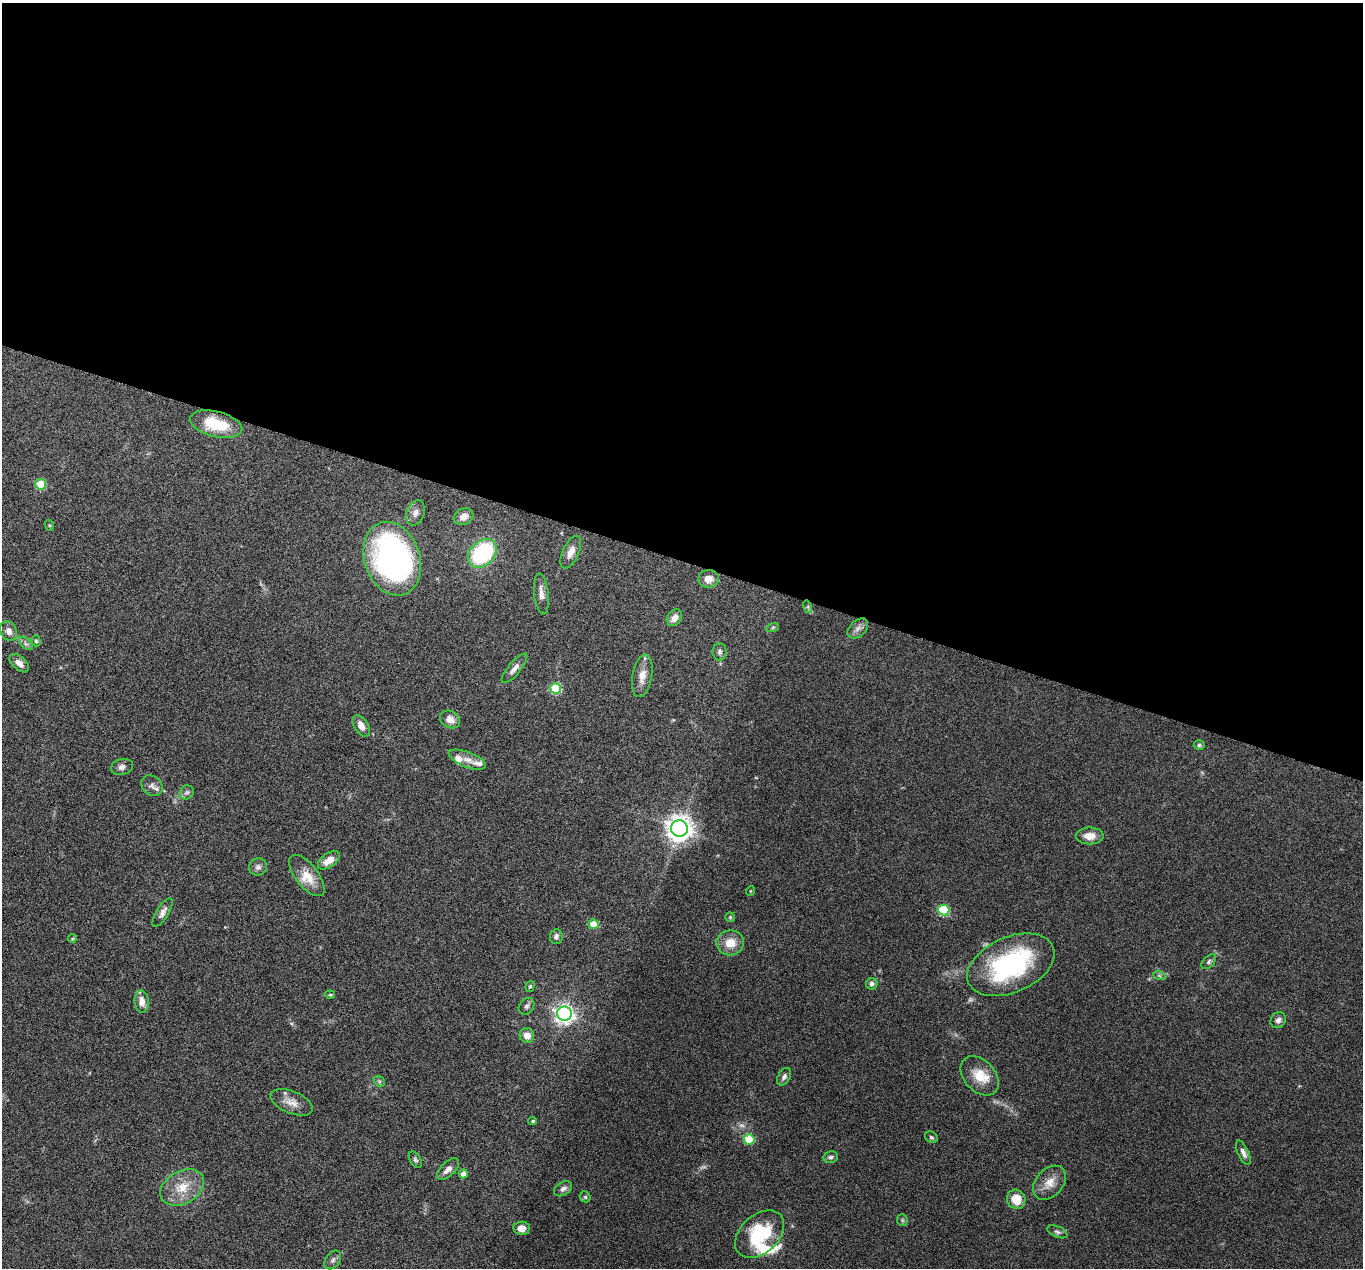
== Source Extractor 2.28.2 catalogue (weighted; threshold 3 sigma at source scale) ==
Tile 3 of 4 x 4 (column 3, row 1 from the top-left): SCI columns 2725-4085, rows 3932-5197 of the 5447 x 5464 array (HDU 1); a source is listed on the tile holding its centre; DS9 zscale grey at full resolution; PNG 1365 x 1270 px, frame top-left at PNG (2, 3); each listed source drawn as its Kron ellipse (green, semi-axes under 4 px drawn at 4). Shown black and unused: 44% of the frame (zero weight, under 4 of 8 exposures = <1% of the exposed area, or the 3 px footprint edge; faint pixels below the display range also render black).
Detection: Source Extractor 2.28.2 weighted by HDU 2 'WHT'; one run over the whole footprint, this tile lists its part. Background 0.06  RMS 0.0038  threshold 0.0155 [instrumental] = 3 sigma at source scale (4.09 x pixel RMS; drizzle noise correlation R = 1.36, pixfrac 0.8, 0.05/0.05 arcsec/px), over >= 5 px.
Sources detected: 83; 2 too faint to see at this stretch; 1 inside a brighter object's white glare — neither listed nor drawn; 5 inside a brighter listed object's ellipse — not listed separately; the other 75 listed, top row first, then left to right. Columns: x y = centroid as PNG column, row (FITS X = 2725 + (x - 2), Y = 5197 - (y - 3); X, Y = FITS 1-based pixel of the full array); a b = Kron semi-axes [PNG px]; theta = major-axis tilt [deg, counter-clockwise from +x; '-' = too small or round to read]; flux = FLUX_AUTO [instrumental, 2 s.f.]
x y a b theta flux
216 424 27 12 -14 13
41 484 5 5 - 14
415 513 13 9 69 2
463 517 10 8 27 2.2
49 525 5 3 - 0.39
571 552 17 8 66 3
482 553 16 12 44 34
392 559 38 27 -72 110
708 579 10 9 - 3.1
541 594 21 7 -84 2.7
808 607 6 4 -73 0.51
674 618 9 6 51 2.7
773 627 6 4 19 0.52
858 628 12 8 43 1.9
9 631 10 8 -62 2.1
36 641 5 4 - 0.53
26 643 8 5 -45 0.92
720 652 8 7 - 0.94
19 663 12 6 -43 2.4
514 668 18 6 50 1.9
642 676 21 10 80 3.9
555 688 5 5 - 19
450 719 10 8 -29 2.5
361 726 12 7 -58 2.5
1199 745 5 4 - 0.58
467 760 20 7 -21 2.8
122 767 11 8 15 1.5
152 786 11 9 -40 1.7
187 792 7 6 - 0.91
679 829 8 8 - 350
1090 836 14 8 1 3.5
329 860 12 7 36 3.7
258 867 9 8 - 1.3
307 875 25 11 -51 6
750 891 5 3 - 0.26
944 910 6 5 - 23
162 912 16 6 58 1.8
730 917 5 4 - 0.38
593 924 5 5 - 6.1
556 936 7 6 - 1.1
72 938 4 4 - 0.47
730 943 14 12 8 5.4
1209 962 9 5 47 0.77
1011 965 46 27 24 50
1159 975 6 4 -20 0.52
872 984 6 5 - 0.95
530 986 6 4 71 0.52
330 995 5 3 - 0.42
142 1001 11 7 -84 2.6
526 1006 9 7 50 0.99
564 1014 7 7 - 160
1278 1020 8 7 - 1.4
527 1036 7 7 - 2.9
980 1076 22 15 -47 7.2
784 1077 9 6 59 1.2
379 1081 6 4 -44 0.59
292 1102 22 11 -23 3.7
533 1121 4 3 - 0.58
931 1137 7 5 -32 0.58
749 1139 5 5 - 11
1243 1153 13 5 -65 1.5
831 1157 7 5 14 0.99
415 1160 9 5 -57 0.74
448 1169 14 7 44 2.3
463 1174 5 4 - 1.8
1049 1183 19 13 47 4.7
182 1187 23 16 30 8.3
563 1189 10 6 32 1.3
585 1197 6 5 - 0.5
1016 1199 10 9 - 6.2
902 1220 6 5 - 0.54
522 1228 8 7 - 2.6
1057 1232 11 5 -24 1
760 1234 28 19 43 22
333 1260 10 7 54 1.3
Overlapping masked pixels (flux is a lower limit): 1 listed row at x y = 216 424